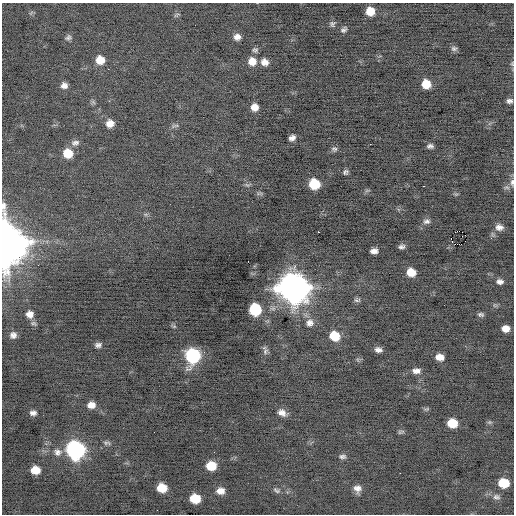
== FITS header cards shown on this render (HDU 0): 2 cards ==
NAXIS1  =                  512 / Axis length
NAXIS2  =                  512 / Axis length

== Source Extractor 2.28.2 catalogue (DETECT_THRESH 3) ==
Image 512 x 512 px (HDU 0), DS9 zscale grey, 1 PNG px = 1 image px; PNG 516 x 516 px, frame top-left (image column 1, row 512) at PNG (2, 3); no overlay
Background -0.155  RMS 0.71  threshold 2.14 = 3 sigma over >= 5 px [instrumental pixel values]
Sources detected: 86; all 86 listed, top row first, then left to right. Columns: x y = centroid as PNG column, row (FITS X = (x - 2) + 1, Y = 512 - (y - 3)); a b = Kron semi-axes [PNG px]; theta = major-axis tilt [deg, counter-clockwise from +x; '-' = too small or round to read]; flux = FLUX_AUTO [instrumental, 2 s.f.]
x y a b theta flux
370 11 7 7 - 720
177 15 9 4 27 77
332 24 8 7 - 120
344 30 8 6 35 130
68 37 9 7 17 140
237 37 8 7 - 270
454 48 8 6 -14 130
255 50 7 6 - 110
100 60 9 8 - 630
252 61 9 9 - 490
264 62 9 8 - 330
512 64 7 4 -67 77
108 69 3 2 - 76
426 84 8 7 - 760
64 85 8 7 - 240
509 101 7 5 1 150
93 102 8 5 -45 92
255 107 7 7 - 370
110 123 8 8 - 420
175 126 11 5 8 120
292 138 6 5 - 220
75 143 12 8 14 220
370 144 2 2 - 89
430 146 7 5 5 140
334 149 8 7 - 120
68 153 9 8 - 870
346 172 5 5 - 110
512 182 11 5 88 180
314 184 8 8 - 1600
247 185 9 4 -22 85
424 186 3 2 - 82
507 187 8 6 -1 130
367 190 7 4 19 72
259 193 9 4 2 81
426 221 9 7 8 170
499 227 10 8 -9 270
318 232 2 2 - 350
465 235 2 2 - 130
451 239 2 2 - 69
5 243 15 11 -80 170000
455 244 3 2 - 52
461 244 2 2 - 140
401 247 7 4 9 140
374 251 7 5 2 250
411 272 8 7 - 750
500 281 8 6 -5 190
293 288 13 12 - 77000
357 300 10 6 0 100
255 309 8 8 - 3400
30 314 8 8 - 310
481 314 7 5 -5 110
33 323 9 5 -21 110
310 323 10 10 - 300
174 326 6 5 - 70
506 329 7 6 - 400
13 335 7 7 - 210
334 336 9 8 - 1200
98 345 8 6 10 160
378 350 7 5 -12 200
265 351 10 6 74 150
193 356 10 9 - 5600
440 357 8 6 -8 380
358 360 7 4 -71 66
416 371 10 7 -1 250
91 405 8 7 - 370
426 409 9 4 15 74
33 413 7 5 -2 190
282 413 10 7 -26 300
489 422 7 5 0 82
452 423 8 7 - 1000
401 432 8 4 12 86
107 443 10 5 -3 120
75 450 11 10 - 12000
57 452 11 10 - 300
343 456 9 6 -4 140
211 466 8 7 - 980
35 470 8 7 - 640
400 473 2 2 - 35
504 483 8 7 - 1300
162 488 8 7 - 920
357 489 8 8 - 290
276 490 10 6 -27 130
220 491 9 7 -2 350
496 497 11 7 -9 190
195 498 8 7 - 1200
157 510 2 2 - 37
At the frame edge (FLAGS 8, measured only in part): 3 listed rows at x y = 512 64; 512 182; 5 243